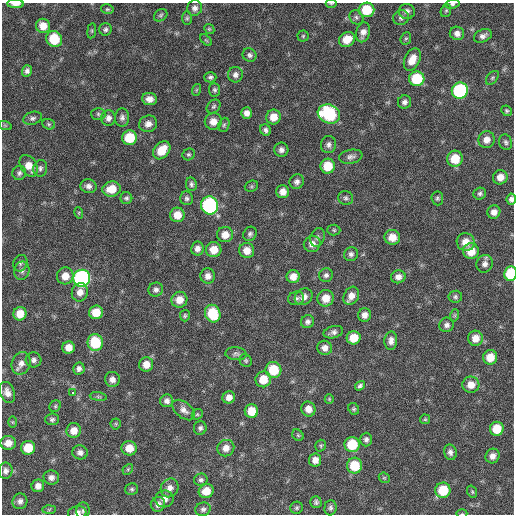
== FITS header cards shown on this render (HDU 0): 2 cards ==
NAXIS1  =                  512 / Axis length
NAXIS2  =                  512 / Axis length

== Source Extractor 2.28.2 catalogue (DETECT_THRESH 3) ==
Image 512 x 512 px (HDU 0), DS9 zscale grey, 1 PNG px = 1 image px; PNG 516 x 516 px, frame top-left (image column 1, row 512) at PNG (2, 3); each listed source drawn as its Kron ellipse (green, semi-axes under 4 px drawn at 4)
Background 105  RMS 11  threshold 33.1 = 3 sigma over >= 5 px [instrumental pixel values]
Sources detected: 192; all 192 listed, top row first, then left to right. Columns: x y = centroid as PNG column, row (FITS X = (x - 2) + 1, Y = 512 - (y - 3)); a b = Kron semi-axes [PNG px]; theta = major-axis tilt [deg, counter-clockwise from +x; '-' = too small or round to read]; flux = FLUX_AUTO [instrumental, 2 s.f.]
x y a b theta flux
16 4 8 3 -2 4500
331 4 5 3 - 770
452 4 7 4 7 1600
195 8 8 7 - 3100
107 9 6 5 - 1200
366 10 8 7 - 22000
407 11 8 7 - 3200
446 11 6 5 - 1200
161 15 7 5 37 1500
356 17 7 6 - 1800
187 18 7 5 89 1300
401 18 8 7 - 2300
43 26 7 7 - 7800
105 29 6 6 - 1900
209 29 5 4 - 940
92 31 8 4 82 1100
363 32 10 7 75 4700
457 33 7 6 - 3700
303 36 5 5 - 1100
483 36 9 6 24 3200
54 39 8 7 - 21000
347 39 8 7 - 11000
406 39 6 5 - 1200
206 40 7 4 -44 1000
250 55 7 6 - 2100
412 60 12 7 65 8600
27 71 6 5 - 2500
235 75 8 7 - 3100
210 77 6 5 - 1900
492 78 8 5 49 1300
417 79 7 7 - 31000
196 90 6 3 71 970
215 90 6 5 - 1700
460 91 8 8 - 90000
149 99 7 6 - 4500
404 102 7 6 - 2800
214 106 8 6 45 1500
507 111 5 5 - 1300
247 113 5 5 - 4000
98 114 7 6 - 1500
329 114 11 9 -20 60000
122 117 9 7 85 2800
273 117 7 7 - 9100
32 118 9 6 17 2300
108 118 8 7 - 3500
213 121 8 8 - 6200
49 124 6 5 - 1200
148 124 9 8 - 4700
5 125 7 4 -19 980
224 125 7 5 67 1500
266 130 6 5 - 2200
130 138 7 7 - 24000
486 140 8 8 - 5700
506 142 8 6 -71 1900
329 145 8 7 - 2800
162 150 10 7 49 15000
281 150 7 7 - 3100
189 154 6 5 - 1400
351 157 12 7 11 3000
455 159 8 7 - 17000
29 166 12 8 -59 8700
328 166 7 7 - 16000
40 168 8 7 - 2300
19 173 7 6 - 2100
500 177 7 7 - 6200
297 182 7 7 - 2900
191 184 7 5 -80 1800
88 186 8 7 - 3300
251 186 7 5 21 1200
112 189 9 7 11 12000
283 192 6 6 - 5300
480 194 6 6 - 1700
126 198 6 6 - 1700
187 198 7 6 - 2000
346 198 7 7 - 1900
437 198 7 6 - 1500
511 199 5 4 - 2300
209 205 9 8 - 120000
494 212 7 6 - 4500
79 213 6 3 -73 940
177 215 7 7 - 9600
334 230 6 5 - 1200
250 234 7 6 - 2000
225 235 8 7 - 7600
317 237 9 7 68 2300
392 237 8 7 - 9100
466 242 9 9 - 8000
312 244 8 8 - 4800
197 249 7 6 - 3500
214 250 7 7 - 10000
247 251 7 7 - 7200
471 251 8 8 - 12000
351 254 7 6 - 2300
20 263 8 7 - 1900
485 264 9 8 - 3600
22 271 9 7 79 2900
510 273 7 6 - 28000
326 275 7 6 - 2100
65 276 8 8 - 8100
208 276 7 7 - 4800
293 277 6 6 - 6600
398 277 7 6 - 4000
82 278 8 8 - 190000
156 290 7 7 - 2500
80 292 9 8 - 5400
351 296 9 7 60 6500
304 297 9 8 - 5000
455 297 7 6 - 1700
296 298 8 6 16 2100
326 298 8 8 - 9400
179 300 8 8 - 8400
96 312 7 7 - 12000
20 314 7 6 - 11000
213 314 9 7 -68 26000
365 315 7 6 - 4200
455 315 6 4 72 1100
185 316 6 5 - 1200
308 322 7 6 - 2500
447 325 7 7 - 2800
333 332 10 6 14 2900
354 338 7 6 - 12000
475 338 7 7 - 7600
391 341 9 6 87 3900
95 342 8 7 - 28000
68 348 6 6 - 6400
325 348 7 7 - 4400
236 354 10 6 -4 2300
490 357 7 7 - 11000
33 360 8 7 - 2700
246 361 6 6 - 1300
21 363 11 9 68 5000
146 364 7 7 - 7300
79 369 6 6 - 2800
273 370 8 8 - 24000
112 379 7 7 - 4200
263 379 8 7 - 12000
471 385 8 8 - 7000
360 386 5 4 - 1800
7 392 11 7 -70 5100
73 393 3 3 - 6900
98 397 8 4 -9 1500
229 397 6 6 - 4500
329 399 5 4 - 880
167 401 6 6 - 3300
55 406 6 5 - 1200
308 409 7 7 - 5500
354 409 6 5 - 1300
184 410 13 7 -39 4400
251 411 7 6 - 12000
197 414 6 5 - 1100
52 419 7 6 - 1900
425 419 5 5 - 980
12 422 6 4 -89 830
116 424 5 5 - 1100
200 428 7 6 - 2000
497 429 7 7 - 15000
74 430 7 7 - 7300
298 435 6 5 - 1100
366 439 7 6 - 2300
8 443 7 7 - 6500
352 444 7 7 - 26000
321 446 6 5 - 1100
28 448 7 7 - 16000
129 448 7 7 - 9000
226 448 8 8 - 5700
80 452 7 7 - 3100
450 452 8 6 -73 2800
492 456 7 7 - 4300
315 460 6 6 - 4900
354 466 8 7 - 22000
128 469 6 4 47 1000
6 471 8 7 - 2900
51 477 8 7 - 3500
384 478 6 5 - 1000
201 480 7 6 - 2000
38 486 6 6 - 4300
170 488 10 8 57 4600
132 489 6 6 - 1500
443 490 8 7 - 23000
206 491 7 7 - 10000
472 492 6 4 -70 1100
164 499 9 8 - 4800
20 501 8 7 - 3000
316 502 6 5 - 1700
158 504 7 7 - 3700
297 508 6 6 - 1300
330 508 7 6 - 2100
203 509 8 6 19 2200
49 510 7 4 2 1200
83 511 8 6 84 2100
77 513 9 6 7 3500
462 514 5 3 - 690
At the frame edge (FLAGS 8, measured only in part): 7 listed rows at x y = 16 4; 331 4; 452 4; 511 199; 510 273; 77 513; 462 514